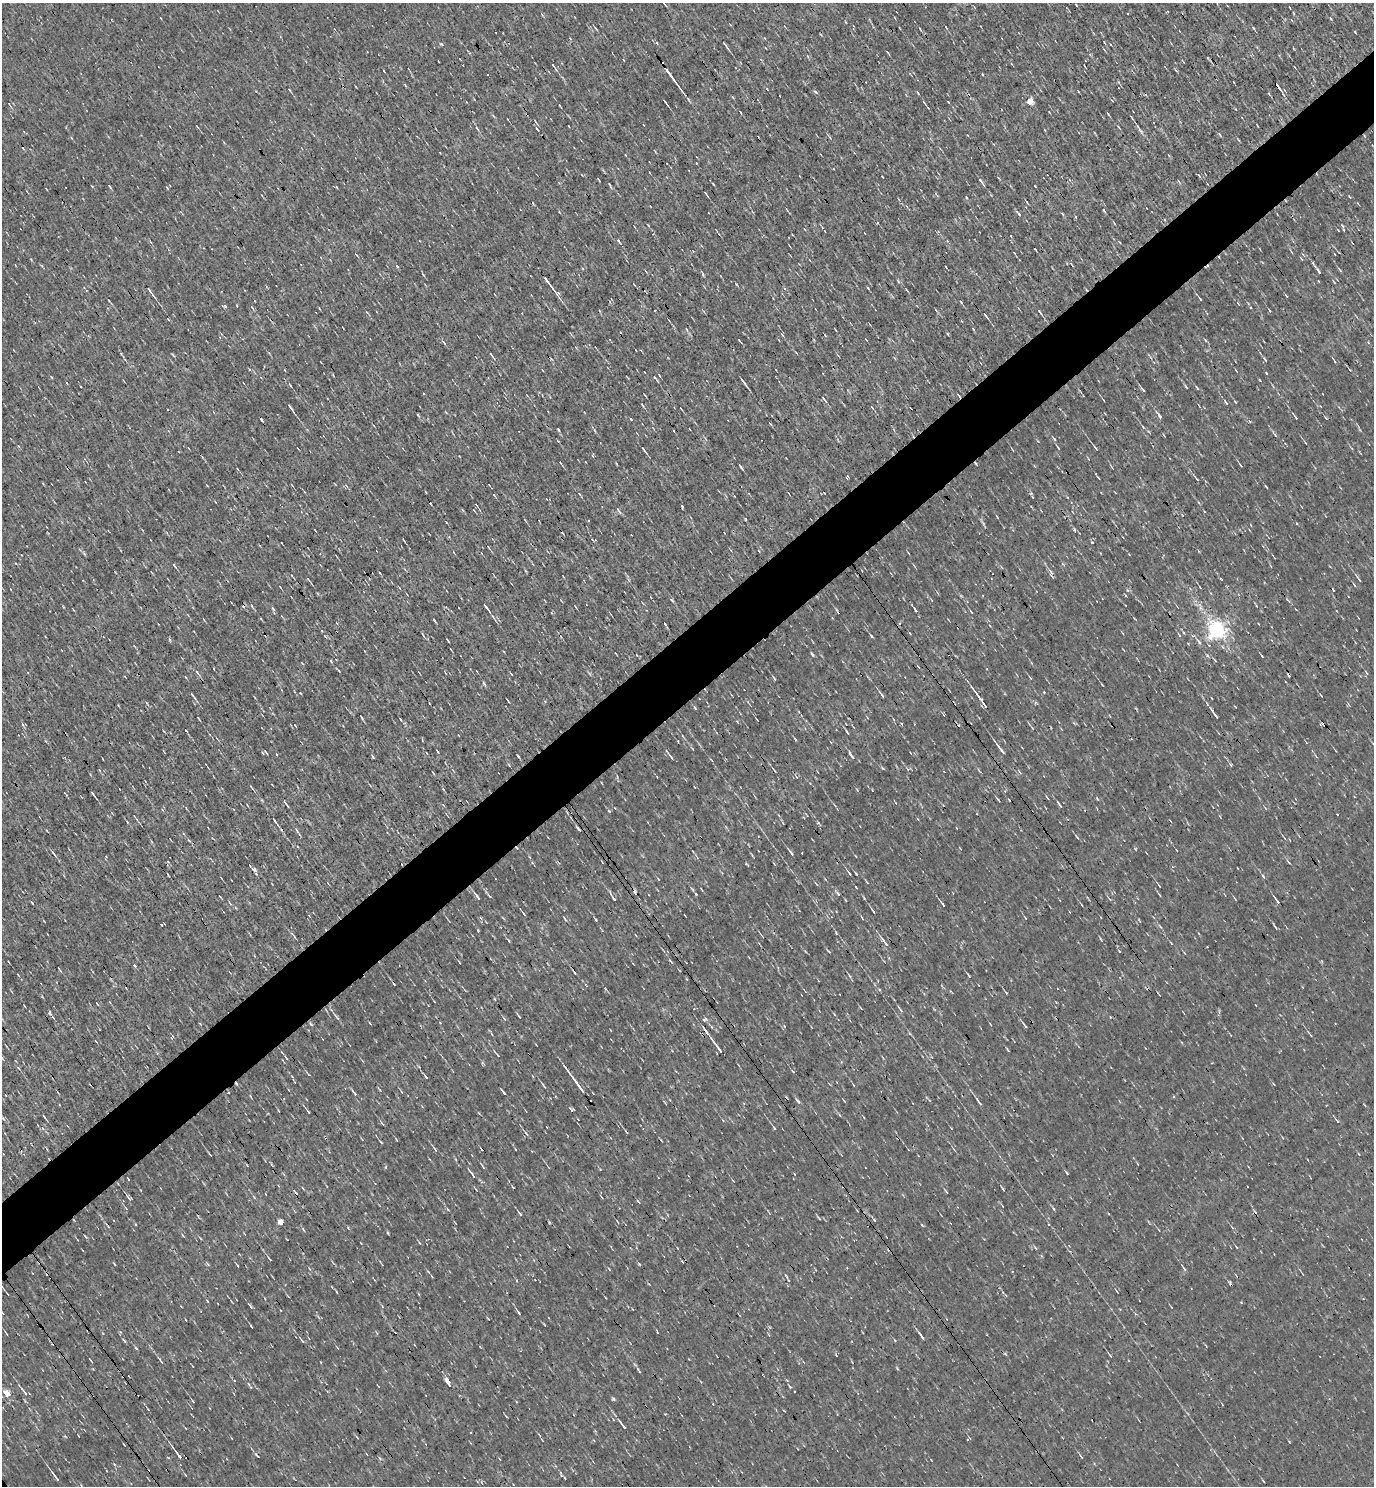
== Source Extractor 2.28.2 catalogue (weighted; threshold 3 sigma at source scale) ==
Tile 10 of 4 x 4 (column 2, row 3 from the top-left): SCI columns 1526-2897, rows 1485-2968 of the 5935 x 5937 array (HDU 1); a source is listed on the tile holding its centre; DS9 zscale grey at full resolution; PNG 1376 x 1488 px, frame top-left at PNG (2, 3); no overlay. Shown black and unused: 5% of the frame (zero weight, under 3 of 4 exposures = <1% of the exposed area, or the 3 px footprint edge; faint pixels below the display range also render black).
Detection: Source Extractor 2.28.2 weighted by HDU 2 'WHT'; one run over the whole footprint, this tile lists its part. Background 0.00207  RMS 0.043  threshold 0.193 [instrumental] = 3 sigma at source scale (4.5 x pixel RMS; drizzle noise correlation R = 1.50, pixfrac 1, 0.05/0.05 arcsec/px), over >= 5 px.
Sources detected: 341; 11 cosmic-ray / hot-pixel residue — not listed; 2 inside a brighter listed object's ellipse — not listed separately; the other 328 listed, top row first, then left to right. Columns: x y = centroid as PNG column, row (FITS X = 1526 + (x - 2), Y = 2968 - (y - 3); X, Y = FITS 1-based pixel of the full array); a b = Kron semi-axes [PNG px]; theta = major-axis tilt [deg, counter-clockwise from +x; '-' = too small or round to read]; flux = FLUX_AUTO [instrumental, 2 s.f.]
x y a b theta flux
665 4 5 2 - 4.2
1076 5 4 2 - 3.2
1289 7 3 2 - 3.3
1294 13 5 3 - 3.4
1331 19 4 3 - 3.7
1253 28 4 3 - 4.1
920 29 6 2 -57 4.2
726 45 12 3 -55 9.7
888 53 6 2 -54 4.1
624 60 3 2 - 2.8
1012 64 5 3 - 3.7
553 66 11 3 -52 10
1294 67 3 2 - 3
1176 70 5 3 - 4.3
982 74 3 2 - 3.4
671 75 24 3 -54 46
1278 86 8 2 -55 17
289 90 6 3 -45 4.7
815 92 6 3 -29 7.2
918 93 4 3 - 4
1030 101 5 5 - 55
665 102 8 2 -55 8.9
924 102 9 2 -51 6.1
948 102 3 2 - 3.5
559 105 4 2 - 3.4
1236 109 3 2 - 3.4
1108 114 4 2 - 4.9
1131 117 6 2 -55 4.7
197 126 5 2 - 2.9
1137 126 5 3 - 5.3
477 128 7 3 -53 6.8
1220 135 5 3 - 3.9
440 153 3 2 - 2.7
981 181 11 3 -54 9.7
713 184 3 2 - 2.9
610 185 8 2 -68 5.2
110 186 5 2 - 4.9
1035 186 3 2 - 2.9
706 194 7 3 -52 5.9
1104 211 4 3 - 5.2
1019 214 5 3 - 5.4
1062 214 5 3 - 5.1
648 225 4 3 - 3.3
1344 230 4 3 - 4.1
1014 253 4 2 - 3.3
356 255 4 2 - 3.4
397 266 3 3 - 8.1
1340 270 6 3 -54 5.2
1319 271 9 3 -56 11
702 274 9 2 -62 5.6
898 281 7 4 -47 5.9
1318 281 3 2 - 3.1
1334 282 5 3 - 3.3
550 284 28 3 -53 43
907 290 5 2 - 4.1
150 291 16 3 -54 16
1286 296 6 2 -45 3.4
1200 299 4 2 - 5.2
108 300 4 2 - 3.8
961 302 4 3 - 5.3
224 306 5 3 - 5.3
1040 312 9 3 -54 9.7
985 315 8 3 -51 9
168 319 4 3 - 3
973 329 4 3 - 3.8
571 334 5 3 - 3.5
947 334 4 3 - 3.8
782 335 7 3 -58 5.7
866 339 3 2 - 2.7
1205 340 5 3 - 4.3
739 341 7 2 -52 4.8
444 342 8 4 -49 8.6
492 355 9 2 -55 6.6
1264 359 7 3 -56 6.4
1334 360 8 2 -65 4.6
1236 370 6 2 -55 3.6
1266 373 3 2 - 3.6
659 375 4 2 - 3.4
654 377 4 3 - 4.8
744 382 9 2 -53 13
290 385 5 2 - 4.1
1186 387 8 2 -51 5.1
1197 388 7 3 -54 5.4
1143 390 7 3 -45 6.8
958 395 5 3 - 5.7
824 399 8 3 -49 6
1103 400 6 2 -51 3.9
1226 402 8 3 -56 7.9
1235 402 3 2 - 4.1
642 405 6 3 -50 5.7
290 407 10 2 -54 13
681 409 3 2 - 3.6
418 415 5 3 - 4.7
1159 415 12 4 -55 13
1295 416 11 3 -56 7.3
1326 418 5 2 - 3.7
261 419 3 3 - 82
631 419 4 3 - 3.5
1143 427 4 3 - 4.1
558 429 4 2 - 6.2
1054 439 5 3 - 5.2
1058 447 9 2 -51 4.6
1095 447 6 3 -46 5.9
643 449 9 2 -53 10
593 455 6 3 71 4.4
617 464 4 2 - 3.7
1240 465 5 2 - 4.6
741 467 7 2 -54 8.2
238 469 5 3 - 4
847 476 6 3 83 5.1
1196 478 10 2 -52 6.3
489 485 4 3 - 2.6
1266 487 5 2 - 4.2
1031 493 5 3 - 4.3
494 495 6 3 -46 4.6
476 505 5 2 - 3.7
618 510 10 3 -55 7.8
997 517 7 2 -57 4.1
588 520 3 2 - 3.4
724 533 3 2 - 2.9
488 547 4 2 - 3.3
481 553 4 2 - 3.1
174 565 8 3 -49 6.6
526 571 5 3 - 4.2
380 573 5 2 - 4.1
1051 573 12 5 -81 13
292 576 5 3 - 3.5
308 579 6 3 -54 5.3
1358 579 13 2 -57 8.5
1354 585 6 2 -56 4.7
280 587 4 2 - 2.6
399 587 4 2 - 3.6
671 600 5 3 - 5.3
1199 605 5 3 - 7.3
486 607 11 3 -53 17
576 607 4 2 - 3.4
915 610 9 3 -61 11
971 612 5 3 - 4.4
1217 631 6 6 - 2200
423 635 7 2 -61 4.5
1179 635 8 2 -51 4.9
871 636 5 3 - 5.2
561 637 4 3 - 3.2
1199 642 11 4 -52 12
451 650 4 2 - 3
812 654 6 3 -52 6.7
1207 655 6 4 -21 6.5
1262 656 2 2 - 3.7
214 669 3 2 - 5.5
339 671 3 2 - 3.2
197 672 6 3 -46 6.4
511 674 3 2 - 3.1
774 678 6 3 -64 5.3
1030 678 7 3 -56 5
484 683 6 3 -73 6.5
1102 685 4 2 - 3.6
1044 692 3 3 - 5.9
300 693 3 3 - 3.3
193 695 10 3 -56 8.7
882 695 10 3 -53 9.4
979 697 14 3 -54 21
695 708 6 3 -54 5.8
1216 716 8 3 -48 11
362 717 8 2 -55 5.2
198 718 4 2 - 3.8
1320 724 6 4 -72 6.8
295 725 3 2 - 2.8
1032 728 5 3 - 3.9
186 730 3 3 - 5.2
847 732 6 3 -57 5.7
1000 748 17 3 -53 22
263 753 5 3 - 3.9
427 753 3 2 - 3.4
373 756 6 2 -46 4.1
518 756 4 2 - 4
851 756 12 3 -52 12
1316 756 5 3 - 4.4
671 757 10 2 -51 8.5
509 765 4 3 - 3.9
1231 765 5 3 - 5
99 770 5 3 - 3.8
774 770 5 2 - 4
796 777 5 3 - 4.5
251 787 6 2 -51 5.4
694 787 3 2 - 2.9
93 794 8 2 -54 8.9
1354 797 3 2 - 3
998 799 6 2 -46 4.5
286 804 10 2 -52 7.9
1059 805 8 3 -55 7.6
134 816 3 2 - 3.3
275 821 14 4 -56 14
819 823 5 3 - 5.2
956 828 3 2 - 3.3
578 829 8 3 -49 8.9
1077 837 8 3 -54 5.8
790 852 9 2 -53 9.3
53 853 9 3 -54 10
1288 862 9 3 -48 6.4
747 864 7 2 -50 3.9
253 869 6 5 - 9.3
849 873 7 3 -53 6.4
856 874 5 2 - 4.2
1263 876 5 4 - 6.9
221 878 3 2 - 2.6
658 879 6 2 -46 3.1
1159 885 6 2 -55 4.2
692 889 7 3 -52 5
489 896 8 4 -44 7.2
477 897 13 3 -52 17
613 898 15 4 -57 15
1277 900 10 3 -54 12
943 904 6 3 -56 5.9
1082 905 3 2 - 3.2
873 911 7 2 -57 5.8
524 914 5 3 - 3.9
685 915 3 2 - 2.9
481 918 5 5 - 6.1
565 919 6 3 -46 5.9
596 920 3 3 - 5
1160 926 6 3 -38 5.7
1275 927 7 3 -43 5.3
293 935 10 3 -48 8.5
508 940 5 3 - 4.3
885 942 16 4 -52 20
1171 943 5 2 - 3.6
828 951 6 2 -45 4.1
59 969 5 2 - 4
850 976 5 3 - 5.4
969 976 6 2 -51 5.1
1006 993 4 3 - 4.1
900 1009 9 3 -53 7
50 1013 7 3 -52 24
834 1014 5 3 - 3.8
519 1016 6 3 -46 4.8
337 1017 13 3 -55 12
704 1020 5 5 - 8.6
200 1024 4 3 - 3.4
311 1024 6 4 -43 5.9
990 1024 4 3 - 2.9
1024 1025 11 3 -52 8.7
784 1026 5 3 - 4.1
1310 1034 11 2 -49 6.9
717 1047 22 3 -54 36
1008 1050 5 3 - 4.5
497 1054 12 2 -48 6.7
286 1058 5 2 - 4.6
3 1059 5 3 - 4.6
792 1071 5 3 - 3.9
308 1074 6 3 -53 4.4
292 1076 4 3 - 3.8
578 1084 31 3 -54 50
544 1085 8 3 -53 6.7
380 1090 5 3 - 3.9
401 1091 5 3 - 4.9
503 1092 7 2 -52 9.2
355 1093 6 3 -47 7.9
5 1095 3 2 - 2.7
798 1101 9 4 -45 8.6
979 1102 11 3 -51 11
571 1109 8 3 -45 6.5
308 1112 7 3 -54 5.6
44 1116 4 2 - 5.1
1337 1121 6 3 -53 7
382 1123 7 2 -45 4.9
42 1128 6 5 - 9
774 1128 4 3 - 5.4
626 1132 5 2 - 5.2
526 1134 9 4 -50 9.5
381 1142 5 2 - 4.9
435 1149 8 3 -51 7.4
210 1154 5 2 - 4.4
1359 1154 4 2 - 3
483 1166 11 2 -53 6.2
472 1174 14 3 -54 11
128 1179 4 2 - 3.4
513 1187 3 2 - 4.7
946 1192 8 2 -50 4.2
266 1194 3 2 - 2.6
129 1198 7 4 -40 8.2
447 1209 5 3 - 3.9
520 1213 7 3 -51 7.6
819 1218 7 3 -41 5.2
280 1222 4 4 - 94
922 1225 5 3 - 3.6
86 1237 6 2 -46 6.2
361 1243 3 2 - 2.5
420 1243 4 3 - 3.9
1236 1247 4 3 - 3.3
1036 1248 5 3 - 4.2
269 1259 6 3 -49 7.4
114 1264 5 2 - 3.4
639 1264 5 3 - 4.4
1184 1269 10 3 -56 8.8
788 1280 7 3 -61 5.2
1117 1292 5 2 - 3.3
207 1301 4 3 - 3.5
181 1306 3 2 - 3.2
250 1306 8 3 -60 7.7
518 1312 8 3 -53 9.4
251 1326 4 2 - 3.9
657 1332 3 3 - 3.4
6 1334 5 2 - 3.7
922 1337 10 3 -52 14
302 1340 9 4 -46 8.3
894 1340 5 3 - 3.4
414 1344 3 2 - 2.9
136 1348 5 3 - 5.5
1110 1355 8 3 -56 5.9
91 1361 5 2 - 4.6
161 1361 10 3 -59 8.7
897 1368 6 3 -57 4
639 1371 7 3 -55 5.7
234 1380 3 2 - 3.8
448 1382 13 5 -61 26
250 1386 10 3 -57 6.6
378 1386 3 2 - 2.7
25 1393 11 4 -52 14
8 1394 7 6 - 43
613 1399 6 5 - 6.3
193 1401 4 3 - 4.4
623 1425 14 3 -54 16
968 1439 5 3 - 4.1
124 1444 5 2 - 3.3
178 1454 18 3 -53 24
257 1456 9 3 -45 5.3
1081 1456 7 2 -46 4.8
55 1476 12 3 -54 19
Overlapping masked pixels (flux is a lower limit): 6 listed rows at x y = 671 75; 1278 86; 1216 716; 1000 748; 578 829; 578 1084
Unlisted compact peaks at least as high as the median listed source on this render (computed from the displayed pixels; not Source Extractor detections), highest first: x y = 1092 542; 682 507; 609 811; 434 620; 736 284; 388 1233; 838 894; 1067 1173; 1074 530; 331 661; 426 1077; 478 930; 618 241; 1355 32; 1135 849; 161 925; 665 624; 1119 951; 273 609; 32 903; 1275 435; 442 44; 1127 590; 170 640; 135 966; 836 933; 790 1387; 1260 380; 1054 1209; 173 355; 795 739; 237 1265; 1003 1189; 370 1023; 882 768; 966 197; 167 188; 609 1269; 1289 1442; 638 1201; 1241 1302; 438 752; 51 377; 446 522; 121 354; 448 641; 688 99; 868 288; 983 523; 856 887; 135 1224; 386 1167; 864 898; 348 1228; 488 1319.